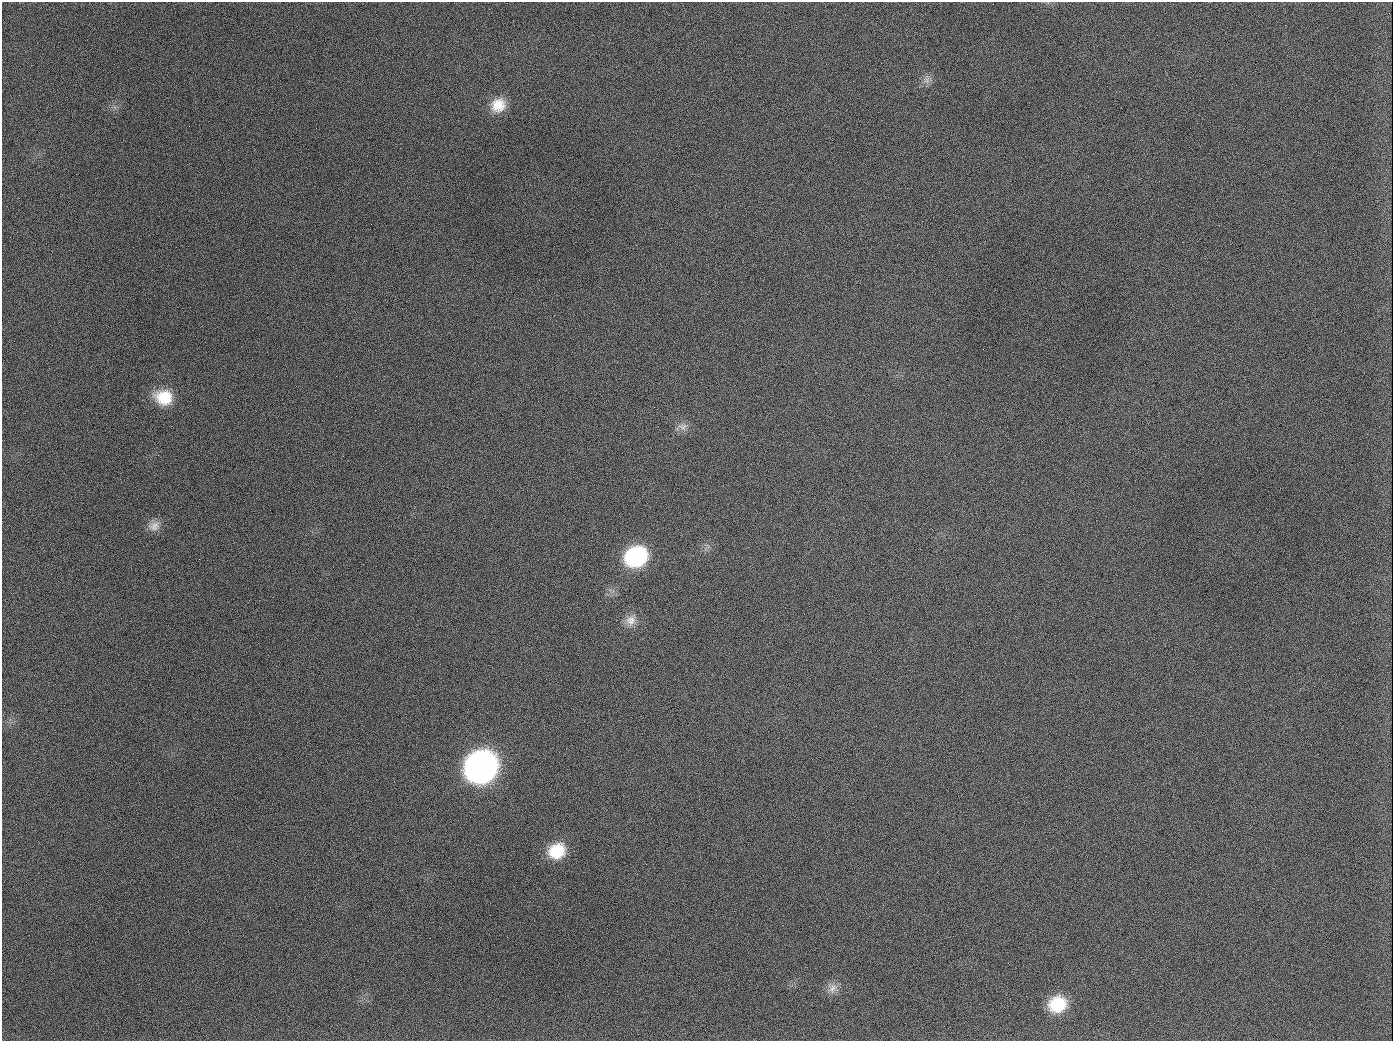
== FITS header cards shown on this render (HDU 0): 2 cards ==
NAXIS1  =                 1391
NAXIS2  =                 1039

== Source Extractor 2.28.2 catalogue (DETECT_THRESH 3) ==
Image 1391 x 1039 px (HDU 0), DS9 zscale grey, 1 PNG px = 1 image px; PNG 1395 x 1043 px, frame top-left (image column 1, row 1039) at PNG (2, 2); no overlay
Background 1700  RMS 74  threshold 223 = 3 sigma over >= 5 px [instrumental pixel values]
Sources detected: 14; all 14 listed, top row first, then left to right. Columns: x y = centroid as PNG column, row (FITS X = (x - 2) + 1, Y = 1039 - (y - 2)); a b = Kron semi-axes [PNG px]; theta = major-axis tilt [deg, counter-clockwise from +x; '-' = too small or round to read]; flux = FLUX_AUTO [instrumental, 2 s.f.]
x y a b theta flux
927 80 8 8 - 2.6e+04
498 105 19 17 38 1.0e+05
189 126 2 2 - 5.8e+03
164 397 22 17 -12 1.6e+05
654 407 2 2 - 3.8e+03
683 426 14 10 -17 3.7e+04
154 526 17 12 21 4.7e+04
636 557 21 17 28 5.2e+05
631 620 14 13 - 5.4e+04
481 767 21 19 36 3.6e+06
557 851 19 16 29 1.6e+05
832 988 15 10 53 4.3e+04
1057 1004 20 17 25 2.0e+05
944 1026 3 2 - 4.4e+03